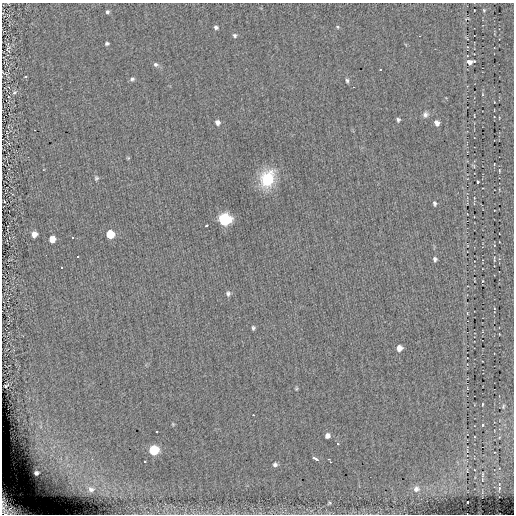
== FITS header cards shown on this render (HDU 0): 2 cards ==
NAXIS1  =                  512
NAXIS2  =                  512

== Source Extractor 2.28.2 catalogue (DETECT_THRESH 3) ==
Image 512 x 512 px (HDU 0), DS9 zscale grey, 1 PNG px = 1 image px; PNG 516 x 516 px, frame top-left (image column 1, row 512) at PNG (2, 3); no overlay
Background 0.0433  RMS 5.1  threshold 15.2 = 3 sigma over >= 5 px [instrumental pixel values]
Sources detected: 64; all 64 listed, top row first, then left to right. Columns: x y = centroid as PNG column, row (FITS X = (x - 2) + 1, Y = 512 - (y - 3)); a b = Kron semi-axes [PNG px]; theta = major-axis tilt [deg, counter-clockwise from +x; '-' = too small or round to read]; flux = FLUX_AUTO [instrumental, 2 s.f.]
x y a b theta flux
484 10 4 3 - 350
107 12 5 5 - 680
466 18 8 2 21 290
216 27 5 4 - 750
337 27 5 4 - 370
235 35 5 5 - 620
107 43 4 4 - 640
467 47 4 3 - 260
8 49 9 5 87 830
470 62 8 5 9 1800
156 64 7 5 -24 830
380 70 2 2 - 190
25 77 3 3 - 870
132 79 6 5 - 700
347 80 6 4 -86 610
14 92 6 5 - 620
425 115 8 7 - 1200
398 120 5 4 - 620
217 122 6 6 - 1200
437 123 6 5 - 2000
34 130 2 2 - 190
128 158 5 4 - 330
474 166 6 3 -71 350
499 170 6 3 -90 320
96 178 6 5 - 540
267 179 16 12 69 16000
477 182 3 3 - 1600
434 203 6 4 -83 620
224 219 7 7 - 57000
206 226 3 3 - 840
34 234 5 5 - 2100
110 234 6 6 - 9300
53 237 5 3 - 16000
73 238 3 3 - 13000
46 255 2 2 - 13000
78 257 3 3 - 13000
435 259 5 5 - 760
494 259 10 3 87 450
61 268 3 3 - 13000
228 294 6 6 - 840
253 328 4 3 - 560
499 334 3 2 - 200
399 348 5 5 - 2700
6 386 4 2 - 340
296 389 5 4 - 380
482 404 3 2 - 250
503 406 5 3 - 370
253 415 2 2 - 190
173 424 4 4 - 350
482 425 3 2 - 240
327 436 5 5 - 1400
154 450 6 6 - 23000
315 459 6 3 -29 1000
329 461 6 3 -60 730
145 462 3 2 - 360
275 465 6 5 - 970
36 473 9 8 - 2000
482 474 4 2 - 310
499 488 5 3 - 350
91 489 10 8 -16 1900
416 489 9 8 - 1900
467 502 3 2 - 240
329 503 5 5 - 450
9 507 23 14 -41 11000
At the frame edge (FLAGS 8, measured only in part): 1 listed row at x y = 9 507